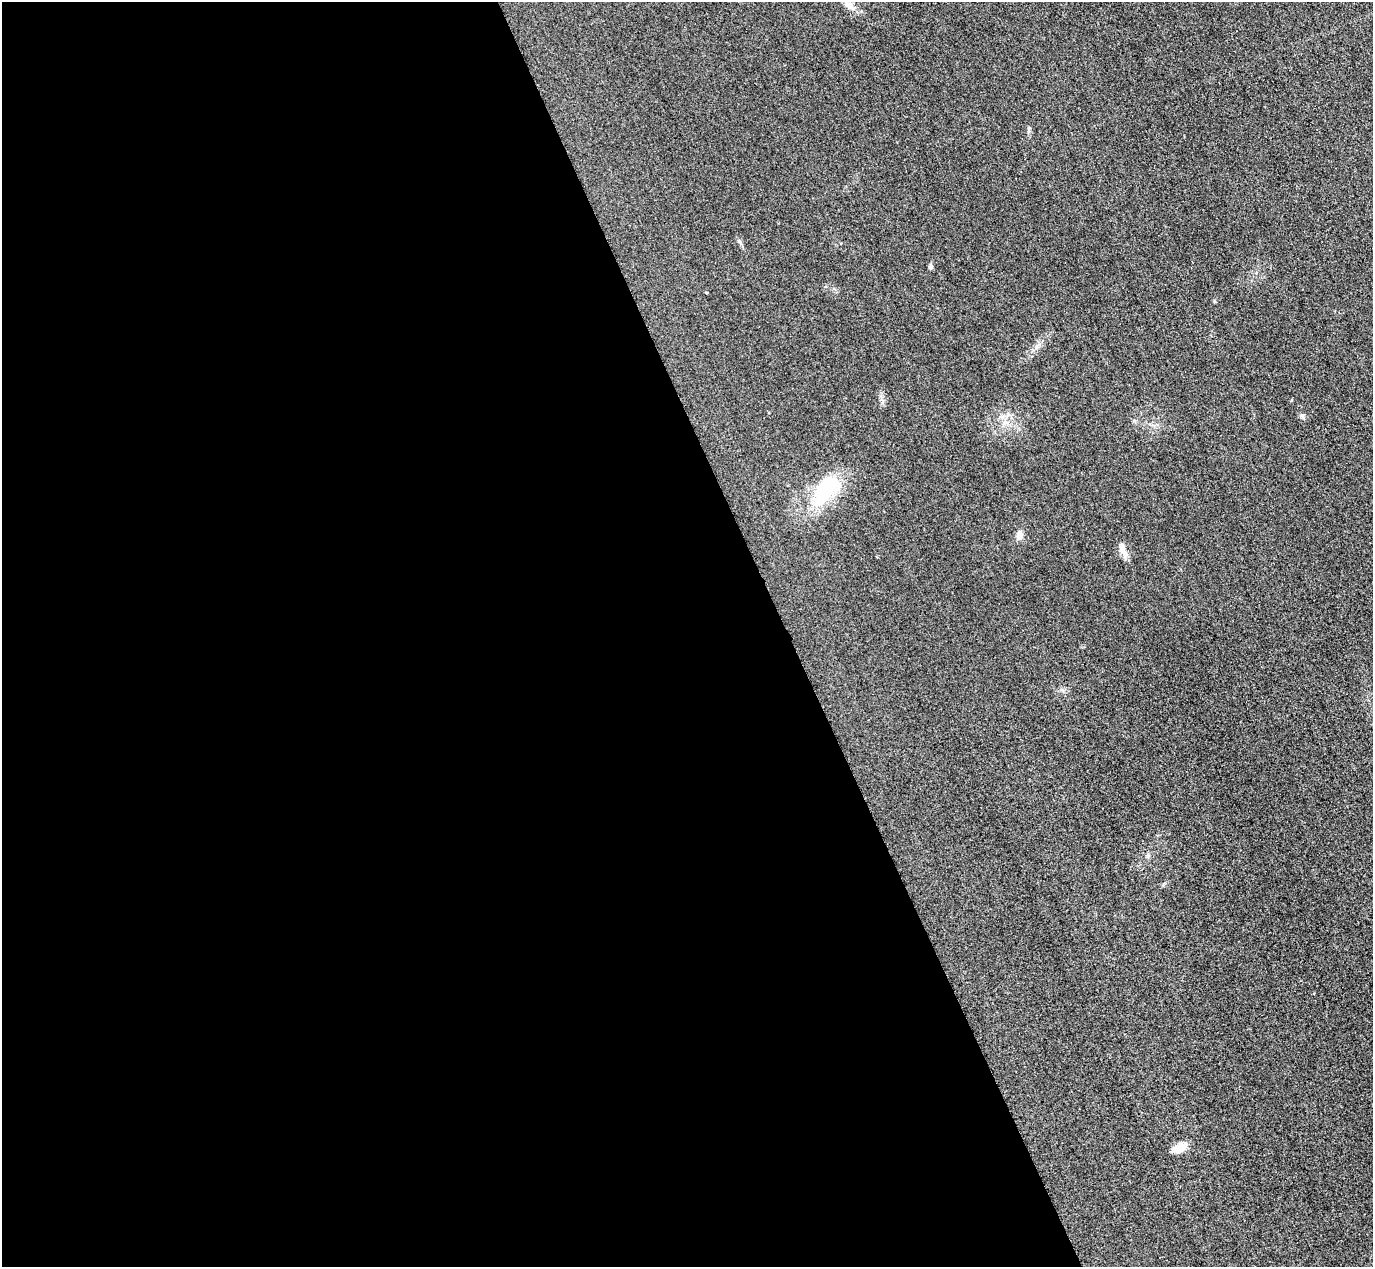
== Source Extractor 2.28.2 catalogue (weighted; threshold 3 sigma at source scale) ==
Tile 9 of 4 x 4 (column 1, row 3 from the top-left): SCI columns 31-1401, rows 1568-2832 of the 5546 x 5533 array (HDU 1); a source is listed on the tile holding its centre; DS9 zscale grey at full resolution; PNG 1375 x 1269 px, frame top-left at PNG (2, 2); no overlay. Shown black and unused: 57% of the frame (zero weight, under 3 of 4 exposures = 3% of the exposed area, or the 3 px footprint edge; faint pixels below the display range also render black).
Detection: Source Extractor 2.28.2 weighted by HDU 2 'WHT'; one run over the whole footprint, this tile lists its part. Background 0.133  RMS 0.019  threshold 0.0842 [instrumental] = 3 sigma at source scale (4.5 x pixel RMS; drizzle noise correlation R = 1.50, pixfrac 1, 0.05/0.05 arcsec/px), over >= 5 px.
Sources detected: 8; all 8 listed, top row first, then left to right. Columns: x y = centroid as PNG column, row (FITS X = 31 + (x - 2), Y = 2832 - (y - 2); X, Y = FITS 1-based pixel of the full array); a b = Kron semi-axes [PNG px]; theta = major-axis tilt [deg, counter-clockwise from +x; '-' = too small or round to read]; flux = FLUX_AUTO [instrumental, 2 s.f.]
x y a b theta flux
849 5 17 8 -36 14
931 267 7 5 -83 3.4
1302 416 7 5 -33 3.8
1005 423 10 5 26 7.2
825 490 50 23 52 120
1019 535 10 7 72 12
1123 551 19 7 -60 14
1179 1148 18 9 25 23